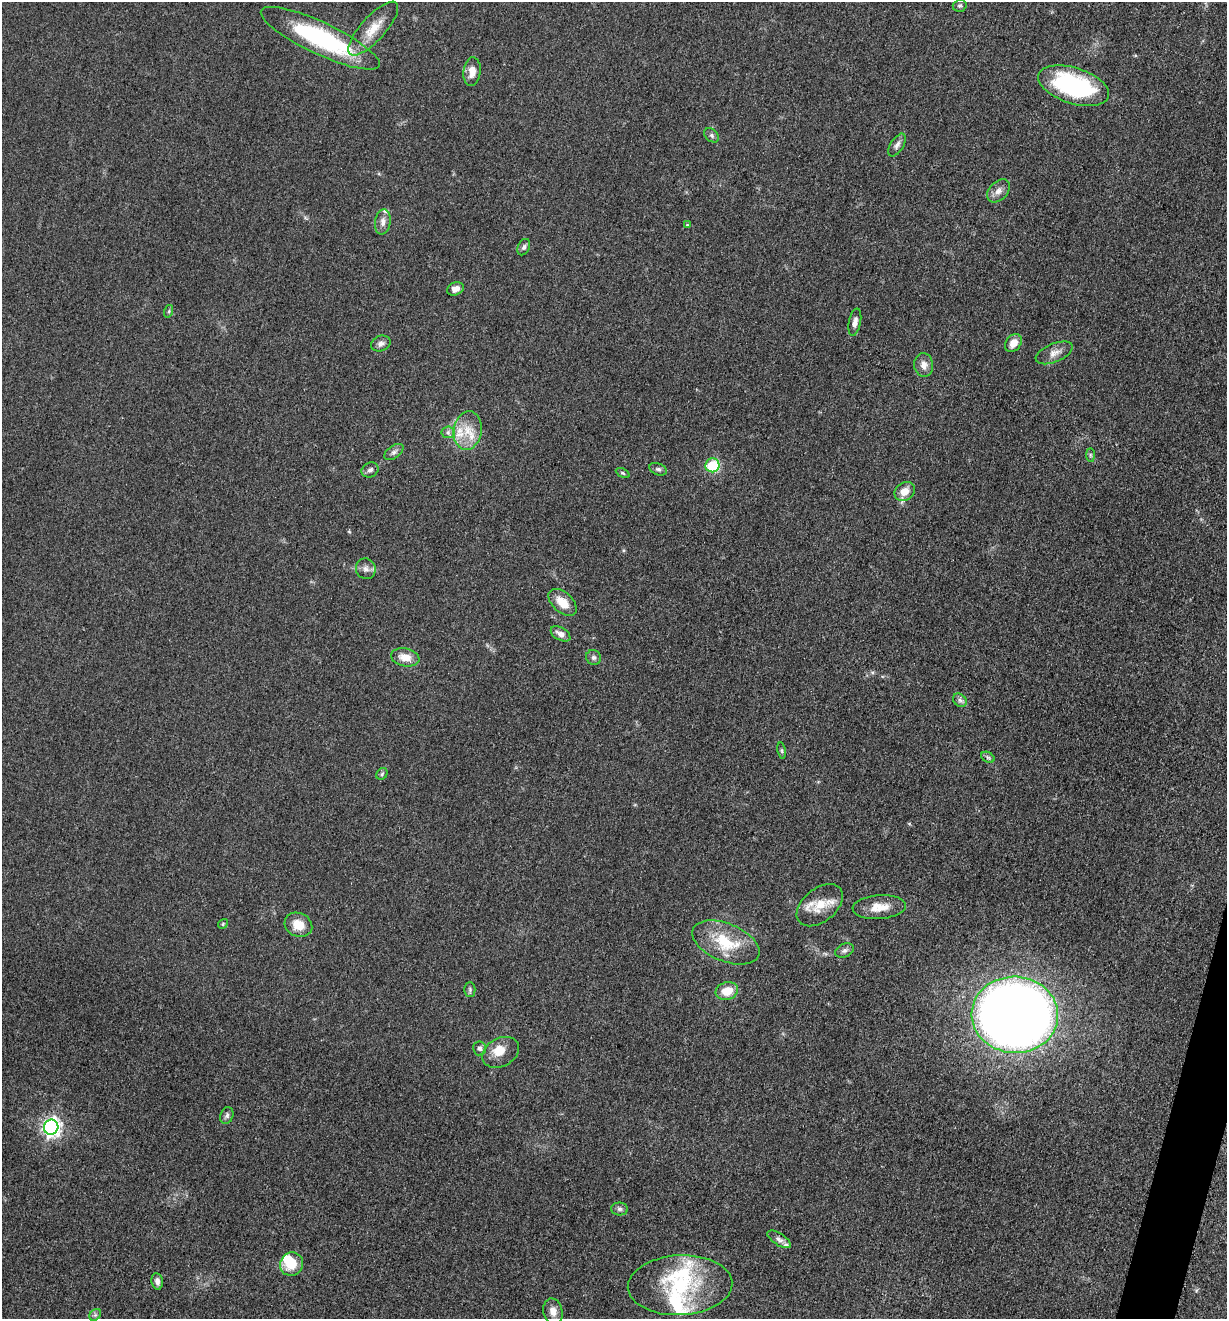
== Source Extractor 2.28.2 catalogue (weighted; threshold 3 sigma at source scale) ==
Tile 6 of 4 x 4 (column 2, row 2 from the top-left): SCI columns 1488-2712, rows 2648-3964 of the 5302 x 5291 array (HDU 1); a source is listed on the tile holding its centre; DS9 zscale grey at full resolution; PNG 1229 x 1321 px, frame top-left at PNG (2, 2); each listed source drawn as its Kron ellipse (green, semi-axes under 4 px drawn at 4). Shown black and unused: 1% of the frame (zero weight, under 3 of 5 exposures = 1% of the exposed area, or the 3 px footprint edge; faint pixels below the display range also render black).
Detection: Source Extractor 2.28.2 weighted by HDU 2 'WHT'; one run over the whole footprint, this tile lists its part. Background 0.0509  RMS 0.0058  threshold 0.0263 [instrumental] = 3 sigma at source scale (4.5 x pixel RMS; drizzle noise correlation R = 1.50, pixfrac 1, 0.05/0.05 arcsec/px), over >= 5 px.
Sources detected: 64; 1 inside a brighter object's white glare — neither listed nor drawn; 7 inside a brighter listed object's ellipse — not listed separately; the other 56 listed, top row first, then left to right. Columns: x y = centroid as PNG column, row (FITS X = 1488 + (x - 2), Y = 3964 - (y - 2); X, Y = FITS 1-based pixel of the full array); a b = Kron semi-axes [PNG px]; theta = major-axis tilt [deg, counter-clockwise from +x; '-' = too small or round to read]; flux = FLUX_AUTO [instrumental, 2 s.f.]
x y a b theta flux
960 6 7 6 - 1.2
373 29 34 12 48 13
320 38 65 16 -25 80
472 72 14 8 84 5.6
1073 86 37 18 -18 73
712 135 8 6 -42 1.6
897 145 13 6 58 2.8
998 191 13 9 45 3.8
383 222 13 7 81 3.9
687 225 4 4 - 0.71
524 247 8 6 64 1.8
455 289 9 6 21 3.6
169 311 6 4 72 0.78
855 322 14 6 79 3.1
381 343 10 7 23 2.4
1013 343 10 7 54 6.2
1054 353 20 9 22 5
924 365 12 9 -83 4.3
468 431 19 14 81 12
448 432 6 6 - 1.7
394 452 11 6 35 2.1
1090 455 7 4 -90 0.98
712 465 7 7 - 26
658 469 9 5 -22 1.6
370 470 9 7 25 2.1
623 473 7 4 -27 0.9
905 491 11 9 33 6.7
366 569 10 9 - 2.9
563 602 17 10 -42 9.4
561 634 10 6 -29 3.6
405 657 14 9 -12 7.6
594 657 8 7 - 1.6
960 700 7 6 - 1.7
781 751 8 4 -81 1
988 757 7 5 -30 1.2
382 774 6 5 - 1
820 905 26 16 39 13
879 907 26 12 4 9.7
223 924 5 4 - 0.81
298 925 14 11 -25 9
726 942 35 19 -22 26
845 950 10 6 26 2.1
470 989 7 5 -89 1.2
727 991 11 8 14 10
1015 1015 43 38 -4 990
480 1048 7 6 - 1.7
501 1052 19 14 30 7.8
227 1115 8 6 69 1.6
51 1127 7 7 - 250
619 1209 8 6 -1 1.6
779 1239 13 6 -32 2.4
292 1264 12 11 - 13
157 1281 8 5 -81 2.4
680 1285 52 30 3 49
553 1311 13 9 -76 5.1
95 1315 6 5 - 1.3